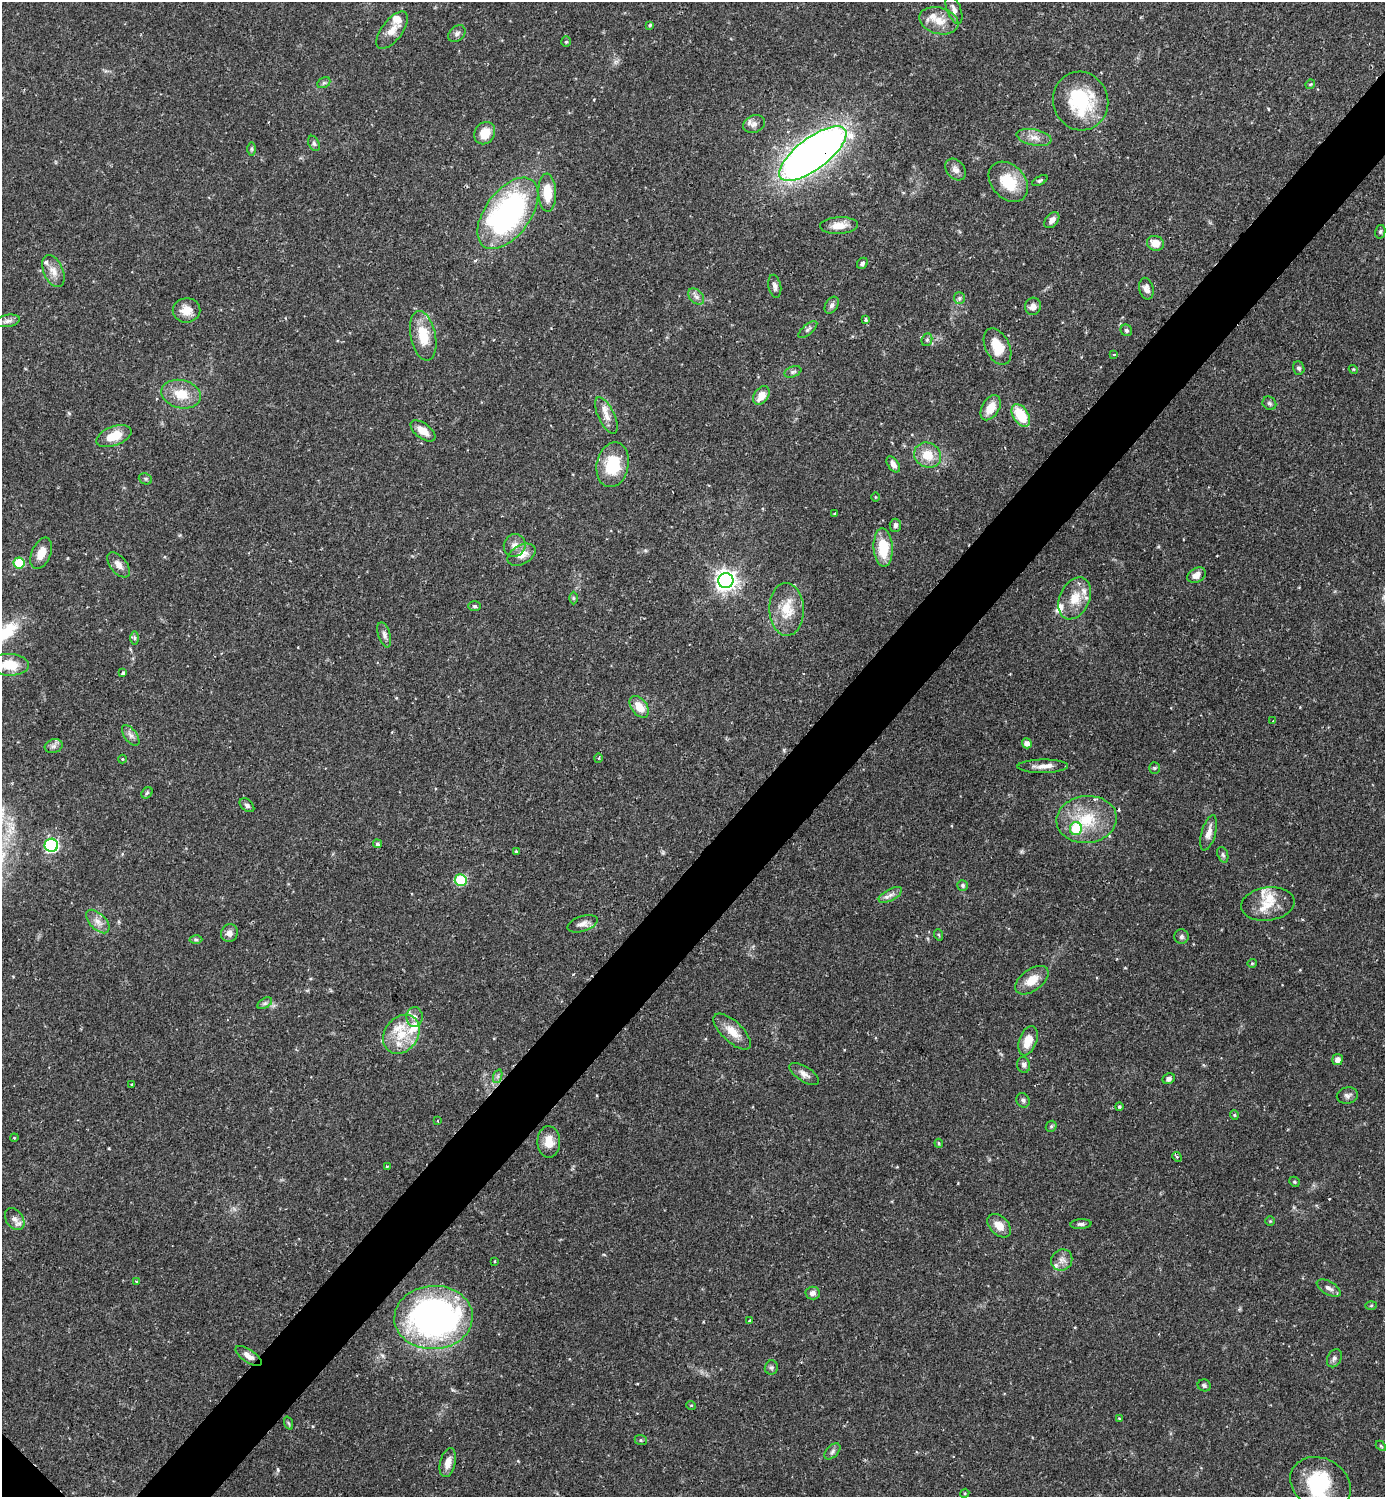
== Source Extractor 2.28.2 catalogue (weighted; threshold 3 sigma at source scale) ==
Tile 10 of 4 x 4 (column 2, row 3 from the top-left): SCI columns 1538-2920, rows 1497-2991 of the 5983 x 5982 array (HDU 1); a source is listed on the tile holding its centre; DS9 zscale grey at full resolution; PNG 1387 x 1499 px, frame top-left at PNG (2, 2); each listed source drawn as its Kron ellipse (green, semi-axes under 4 px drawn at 4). Shown black and unused: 5% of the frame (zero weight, under 2 of 3 exposures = <1% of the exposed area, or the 3 px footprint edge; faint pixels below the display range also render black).
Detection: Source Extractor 2.28.2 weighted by HDU 2 'WHT'; one run over the whole footprint, this tile lists its part. Background 0.0719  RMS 0.0042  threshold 0.0191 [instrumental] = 3 sigma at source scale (4.5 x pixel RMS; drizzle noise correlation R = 1.50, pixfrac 1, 0.05/0.05 arcsec/px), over >= 5 px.
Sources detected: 167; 1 inside a brighter object's white glare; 2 cosmic-ray / hot-pixel residue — neither listed nor drawn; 11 inside a brighter listed object's ellipse — not listed separately; the other 153 listed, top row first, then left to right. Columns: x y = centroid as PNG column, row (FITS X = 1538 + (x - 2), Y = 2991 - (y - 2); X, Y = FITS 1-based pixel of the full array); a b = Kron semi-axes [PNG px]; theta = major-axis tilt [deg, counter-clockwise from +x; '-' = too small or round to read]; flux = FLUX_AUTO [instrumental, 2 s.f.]
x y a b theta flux
954 9 15 7 -69 2.3
939 21 20 13 -15 6.6
650 25 4 3 - 0.66
392 30 22 10 53 4.9
457 34 10 7 42 1.4
566 42 5 4 - 0.71
324 83 7 5 28 0.9
1310 84 5 4 - 0.48
1081 101 29 27 -74 29
754 124 11 8 22 2.2
485 133 12 10 56 6.6
1034 137 18 8 -11 3.7
314 143 8 5 -63 1
252 149 7 4 -90 0.68
813 154 40 15 37 350
956 170 12 9 -50 2.2
1040 181 8 4 29 0.75
1008 182 23 16 -47 14
547 193 19 9 -88 10
508 213 41 22 53 100
1052 220 9 6 50 2.1
839 225 19 8 3 5
1380 232 7 5 77 0.82
1155 243 8 7 - 5.1
862 263 6 5 - 0.95
53 271 17 9 -67 3.9
775 286 11 6 -79 1.7
1146 289 11 7 -76 2.3
696 297 9 6 -48 1.7
959 298 6 5 - 0.92
832 305 9 6 58 1.5
1033 306 9 8 - 2.6
186 310 14 12 8 5.3
865 320 3 3 - 1.2
8 321 12 6 9 1.8
808 329 11 5 40 1.1
1126 330 6 5 - 0.94
423 336 25 12 -78 11
927 340 6 5 - 0.72
997 346 19 12 -64 10
1114 355 3 2 - 0.63
1299 368 7 5 -70 0.97
1353 369 4 3 - 0.36
793 372 9 5 21 1
181 394 20 14 -13 9.1
761 395 10 7 55 5.6
1269 403 7 6 - 0.91
991 408 13 8 59 6.5
606 415 20 8 -65 4.2
1021 415 12 7 -57 14
423 431 14 7 -37 4.6
114 436 18 9 21 8.6
928 455 14 12 -31 8
893 464 9 5 -56 2.4
613 465 22 16 78 16
145 479 7 5 -21 0.78
875 497 5 3 - 0.39
835 514 4 3 - 0.6
895 525 6 5 - 1.2
515 545 11 10 - 2.9
883 548 19 9 -87 13
41 553 16 9 67 5.1
521 555 15 9 28 4.4
19 563 5 5 - 18
118 565 15 8 -52 2.9
1196 575 10 7 28 2.8
726 581 7 7 - 260
573 598 6 4 -90 0.59
1075 598 22 15 65 8.8
475 606 6 5 - 0.74
787 609 26 17 -88 11
384 635 13 6 -73 1.7
134 638 7 4 89 0.79
10 665 19 11 -2 11
123 673 4 3 - 1.5
639 707 12 7 -53 6.8
1272 721 3 2 - 0.27
131 735 12 6 -54 2
1027 743 5 4 - 2.6
54 746 9 6 16 1.7
598 758 5 3 - 0.44
122 759 4 4 - 0.38
1043 766 25 6 1 3.6
1154 768 5 5 - 0.66
147 793 6 5 - 0.72
247 805 8 5 -41 1.3
1087 819 30 23 7 19
1076 829 6 6 - 20
1209 833 18 7 74 3.4
378 844 4 4 - 1.1
51 845 7 6 - 64
516 852 3 3 - 0.9
1223 855 8 5 -70 0.92
461 880 6 6 - 29
963 885 5 5 - 0.87
890 895 13 5 28 2
1268 904 27 16 8 10
98 921 14 8 -45 3.2
582 924 15 7 19 2.6
229 933 9 8 - 2.6
939 935 6 3 -71 0.46
1181 937 7 7 - 1.1
196 940 6 4 -1 0.7
1252 963 4 4 - 0.5
1032 980 19 10 36 6.5
265 1003 8 5 30 0.99
415 1017 10 8 90 2.1
732 1032 24 10 -43 6.3
401 1034 21 16 53 12
1028 1041 15 8 69 6.3
1338 1060 5 5 - 2.2
1024 1065 8 6 -78 1.4
804 1074 17 7 -32 2.5
498 1076 7 4 72 0.95
1169 1079 6 5 - 1.5
132 1084 2 2 - 0.42
1347 1096 11 8 10 1.6
1023 1100 7 6 - 1
1119 1107 4 4 - 0.71
1234 1115 5 4 - 0.52
438 1121 3 2 - 0.36
1051 1126 6 5 - 0.69
14 1138 4 3 - 0.35
549 1142 16 11 90 6.2
939 1143 4 3 - 0.52
1177 1157 5 4 - 0.52
387 1167 3 3 - 0.49
1294 1182 5 4 - 0.65
15 1219 12 8 -54 2.4
1270 1221 5 4 - 0.44
1081 1224 10 5 3 1.1
999 1226 14 9 -45 5.1
1062 1260 11 10 - 2.7
494 1261 3 2 - 0.4
136 1281 4 3 - 0.41
1329 1288 13 6 -30 2.1
813 1293 7 6 - 2
1371 1305 5 3 - 0.46
434 1317 39 31 3 160
750 1321 4 3 - 1.1
248 1356 15 6 -34 2.8
1334 1358 9 6 64 1.5
771 1367 7 6 - 0.94
1204 1385 7 6 - 0.9
691 1405 5 3 - 0.37
1119 1418 3 3 - 0.4
288 1423 7 4 -70 0.65
641 1440 6 5 - 0.69
1381 1446 6 3 -45 0.47
832 1451 10 6 46 1.3
448 1463 15 7 76 3.9
1321 1484 31 25 -28 24
965 1493 5 3 - 0.38
Overlapping masked pixels (flux is a lower limit): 2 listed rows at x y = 813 154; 434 1317
Isophote crosses this tile's border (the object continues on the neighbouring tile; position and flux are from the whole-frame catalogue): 1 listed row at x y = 10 665
Unlisted compact peaks at least as high as the median listed source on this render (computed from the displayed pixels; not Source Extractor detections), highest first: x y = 278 1470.